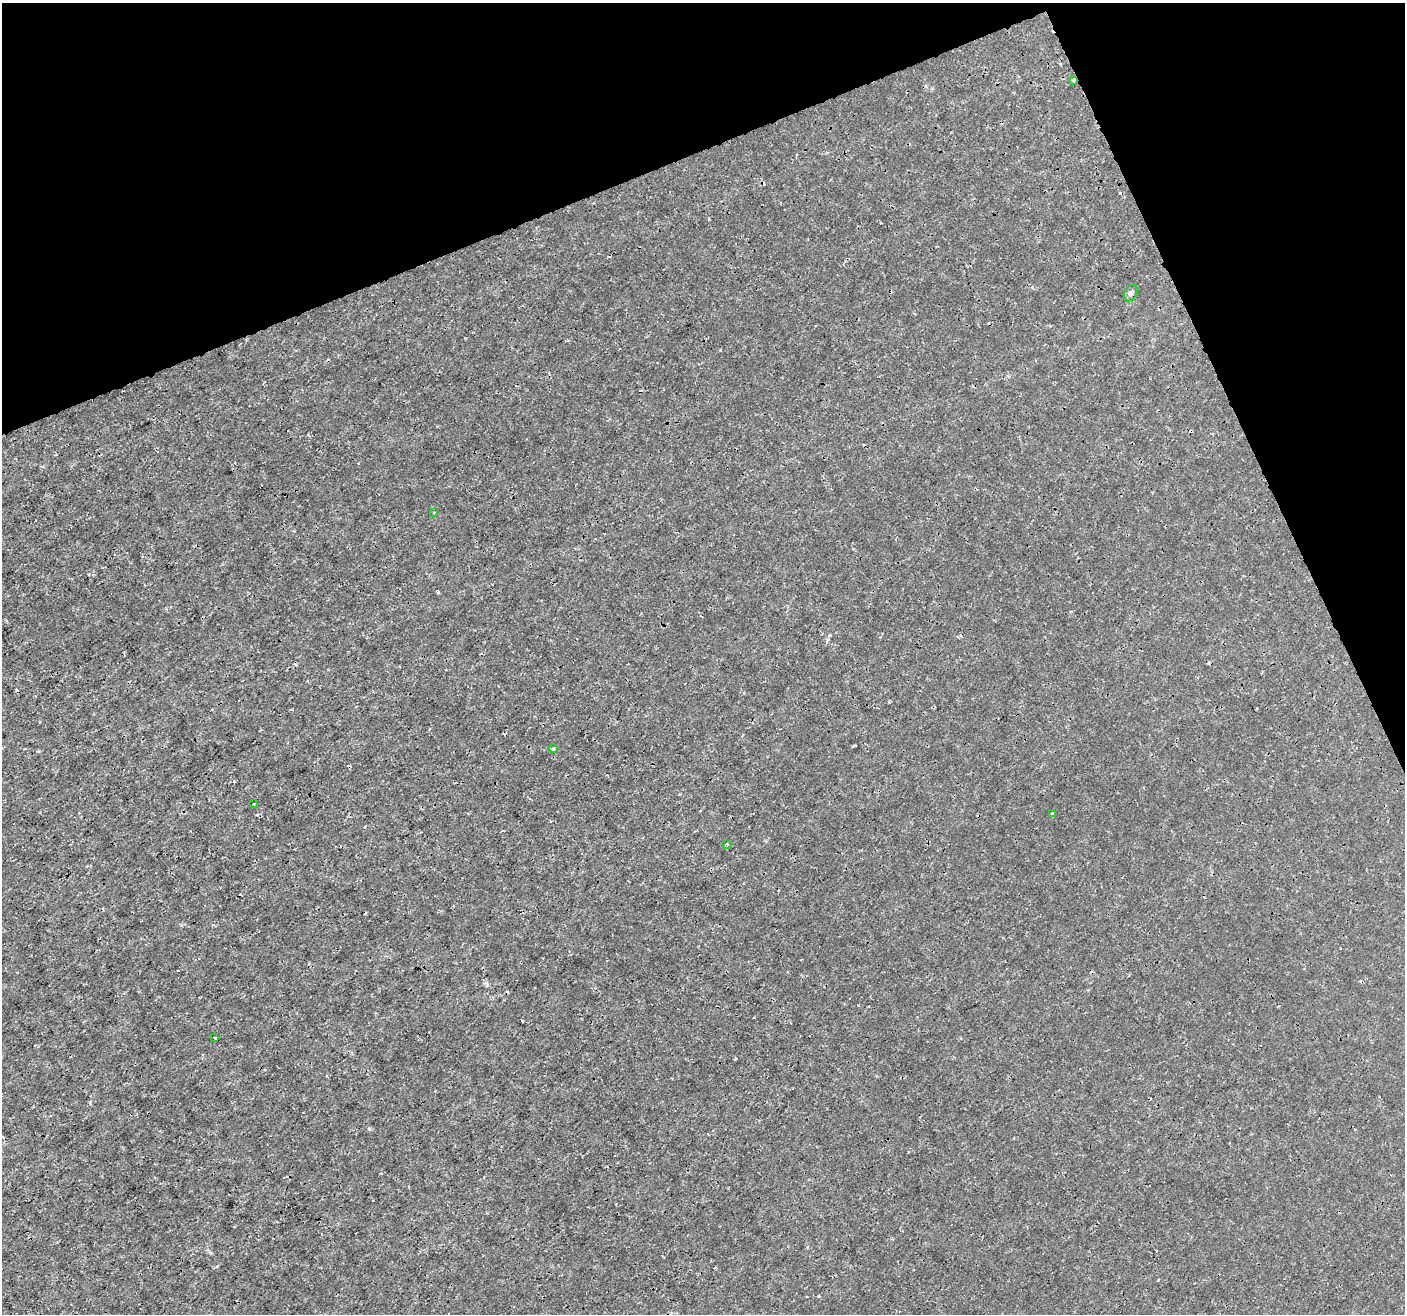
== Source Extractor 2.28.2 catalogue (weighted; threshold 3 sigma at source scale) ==
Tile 3 of 4 x 4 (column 3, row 1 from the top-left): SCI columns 2811-4213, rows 4078-5389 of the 5617 x 5474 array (HDU 1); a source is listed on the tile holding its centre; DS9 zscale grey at full resolution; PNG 1407 x 1316 px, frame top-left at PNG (2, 3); each listed source drawn as its Kron ellipse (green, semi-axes under 4 px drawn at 4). Shown black and unused: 20% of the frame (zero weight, under 3 of 4 exposures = <1% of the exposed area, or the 3 px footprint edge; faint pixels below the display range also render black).
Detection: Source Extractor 2.28.2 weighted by HDU 2 'WHT'; one run over the whole footprint, this tile lists its part. Background 1.53e-06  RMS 7.6e-04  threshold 0.00341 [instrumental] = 3 sigma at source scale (4.5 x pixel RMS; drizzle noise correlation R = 1.50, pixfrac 1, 0.0396/0.0396 arcsec/px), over >= 5 px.
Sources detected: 12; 4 cosmic-ray / hot-pixel residue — neither listed nor drawn; the other 8 listed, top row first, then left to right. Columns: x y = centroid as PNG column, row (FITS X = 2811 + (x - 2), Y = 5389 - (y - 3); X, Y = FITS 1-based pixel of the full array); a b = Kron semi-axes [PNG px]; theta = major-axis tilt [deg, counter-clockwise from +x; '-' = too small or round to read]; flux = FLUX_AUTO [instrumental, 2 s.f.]
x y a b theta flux
1074 80 4 3 - 0.098
1130 293 8 6 64 0.22
434 513 3 2 - 0.06
553 749 5 3 - 0.083
254 803 3 2 - 0.058
1052 814 4 3 - 0.24
727 844 5 3 - 0.072
215 1038 3 2 - 0.067